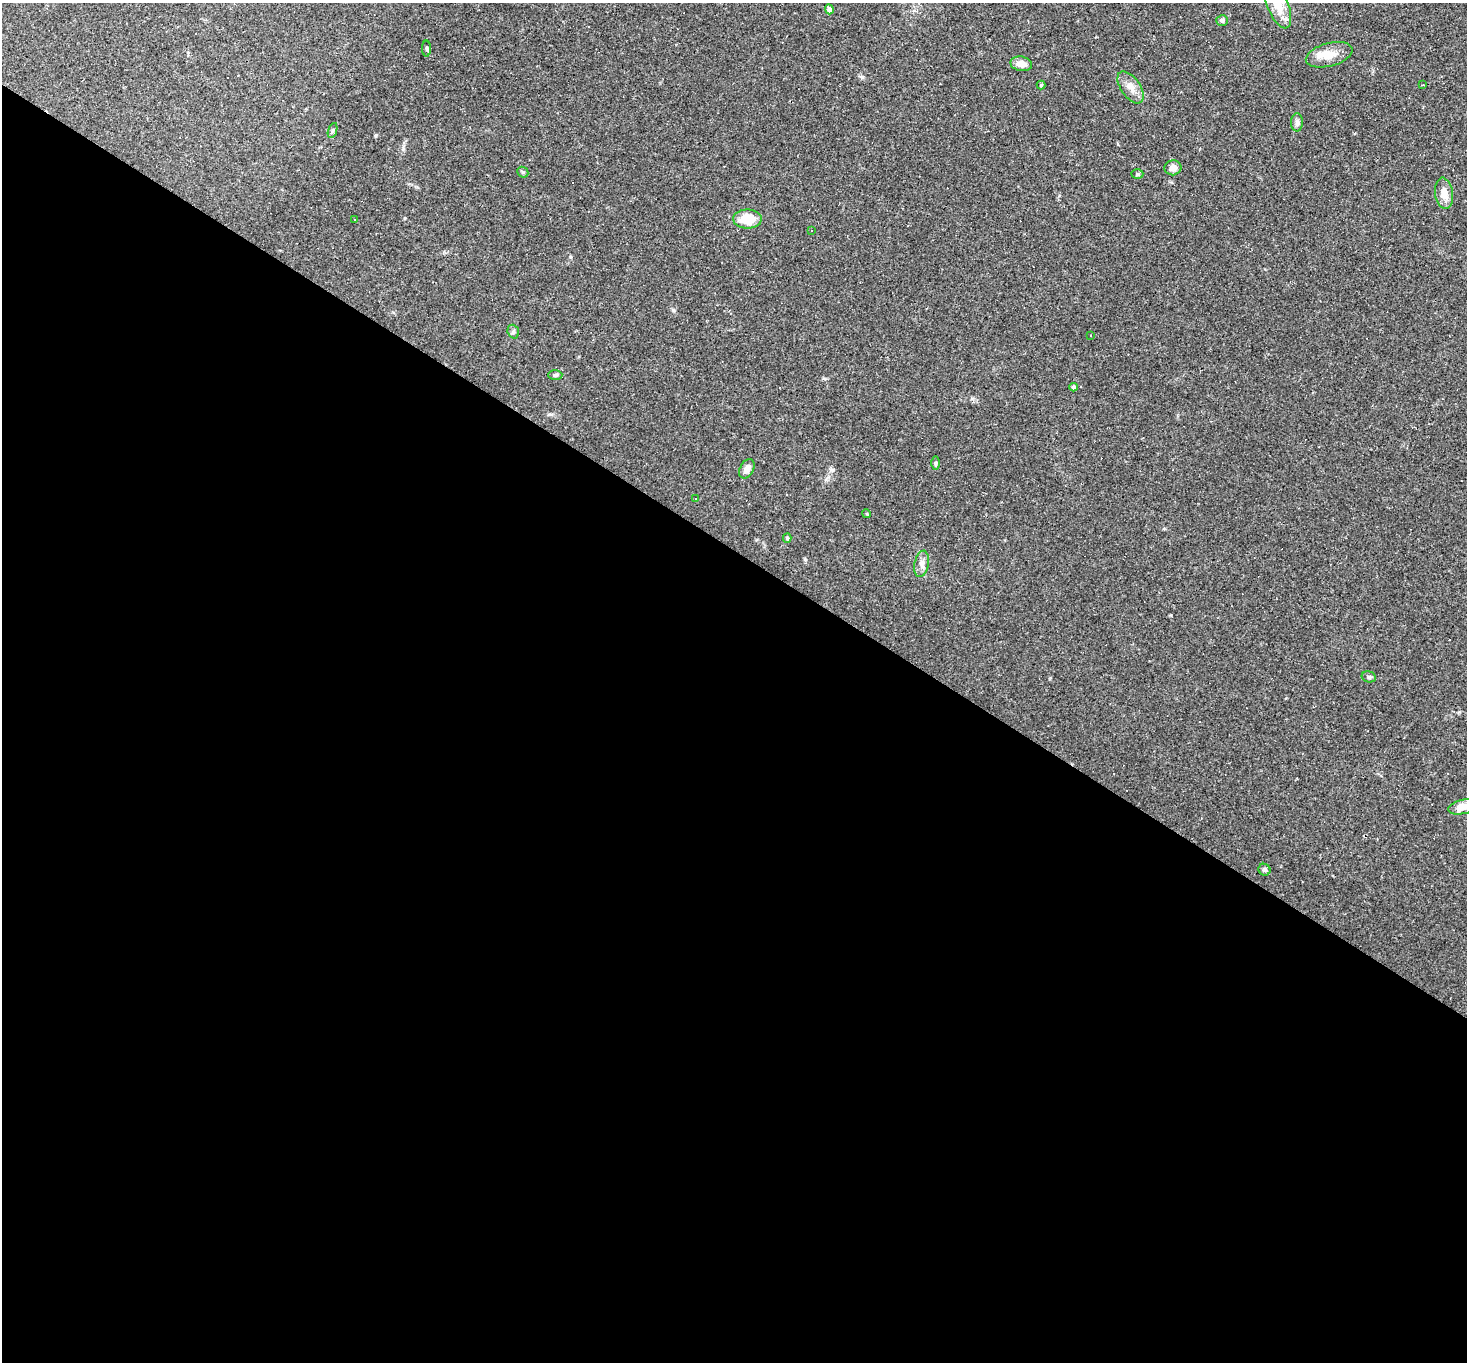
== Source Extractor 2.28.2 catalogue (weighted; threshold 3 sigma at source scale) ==
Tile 14 of 4 x 4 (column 2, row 4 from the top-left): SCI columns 1466-2930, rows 145-1504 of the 5859 x 5866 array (HDU 1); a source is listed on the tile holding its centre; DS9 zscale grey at full resolution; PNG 1469 x 1364 px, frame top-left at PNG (2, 3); each listed source drawn as its Kron ellipse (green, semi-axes under 4 px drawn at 4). Shown black and unused: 60% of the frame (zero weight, under 2 of 3 exposures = <1% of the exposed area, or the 3 px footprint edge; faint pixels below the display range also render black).
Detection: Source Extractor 2.28.2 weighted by HDU 2 'WHT'; one run over the whole footprint, this tile lists its part. Background 0.0633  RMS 0.006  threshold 0.0271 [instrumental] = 3 sigma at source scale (4.5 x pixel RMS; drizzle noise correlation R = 1.50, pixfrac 1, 0.05/0.05 arcsec/px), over >= 5 px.
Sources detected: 48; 16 cosmic-ray / hot-pixel residue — neither listed nor drawn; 1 inside a brighter listed object's ellipse — not listed separately; the other 31 listed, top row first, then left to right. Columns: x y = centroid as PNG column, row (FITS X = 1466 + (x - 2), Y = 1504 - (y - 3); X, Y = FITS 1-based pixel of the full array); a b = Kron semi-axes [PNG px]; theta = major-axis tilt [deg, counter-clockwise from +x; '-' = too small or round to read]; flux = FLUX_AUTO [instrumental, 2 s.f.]
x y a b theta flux
1277 4 26 10 -69 14
829 9 5 4 - 4.6
1222 20 6 5 - 1.5
427 49 8 4 -90 0.9
1329 55 24 11 15 8.1
1021 64 11 7 -12 4.8
1041 85 4 4 - 0.54
1423 85 3 2 - 0.5
1131 87 18 9 -55 5.5
1297 122 9 6 89 1.9
332 130 8 3 71 0.95
1173 168 8 7 - 3.3
523 172 6 5 - 0.9
1137 174 6 5 - 0.92
1444 193 16 9 -82 5.9
354 219 3 3 - 1.3
747 219 14 9 1 13
811 230 3 3 - 3.4
513 332 7 5 -71 1.3
1091 336 3 2 - 0.53
555 375 7 5 2 1.3
1074 387 4 4 - 1.7
935 463 7 4 89 1
747 469 10 7 63 4.1
696 498 3 2 - 0.84
867 514 4 3 - 0.54
787 538 4 4 - 0.81
922 564 13 7 78 3.3
1369 677 7 5 -14 1.1
1463 807 15 7 11 7.5
1264 870 6 5 - 1.5
Isophote crosses this tile's border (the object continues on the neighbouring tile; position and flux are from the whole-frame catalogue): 2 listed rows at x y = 1277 4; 1463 807
Unlisted compact peaks at least as high as the median listed source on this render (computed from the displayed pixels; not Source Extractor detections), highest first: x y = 673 310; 862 77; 376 135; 805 559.